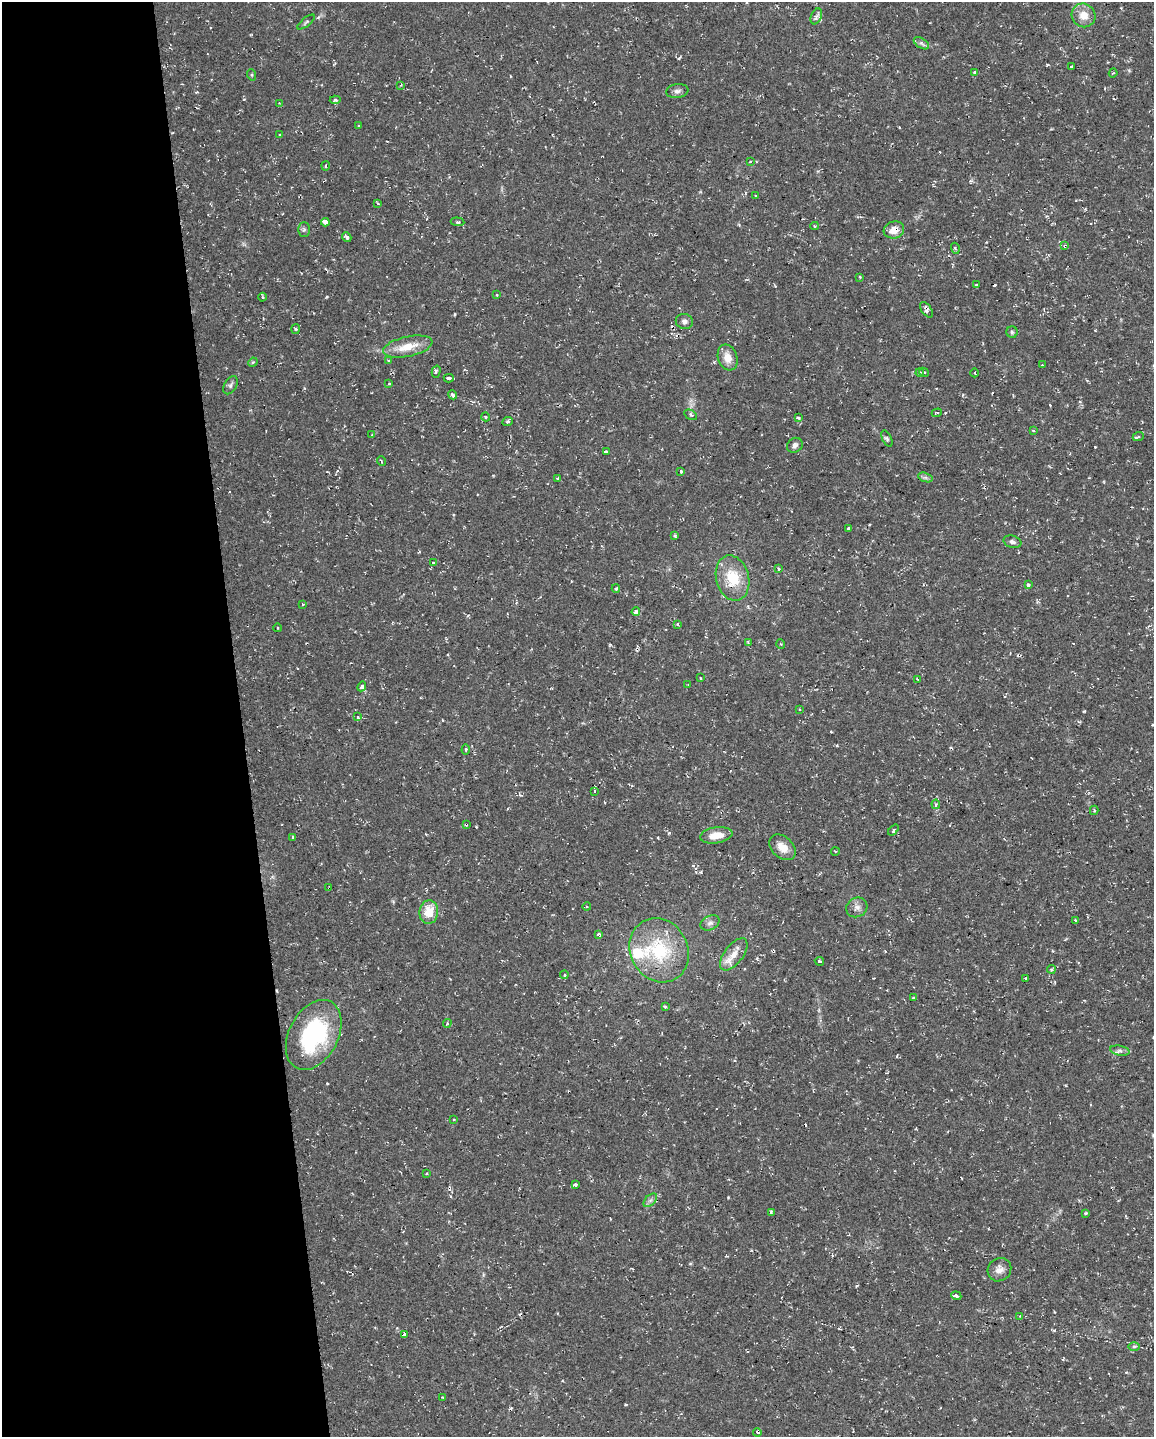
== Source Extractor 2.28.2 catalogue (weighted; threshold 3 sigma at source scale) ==
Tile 5 of 4 x 3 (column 1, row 2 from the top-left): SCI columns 1-1152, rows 1484-2918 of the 4607 x 4367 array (HDU 1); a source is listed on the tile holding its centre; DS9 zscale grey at full resolution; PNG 1156 x 1439 px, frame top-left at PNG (2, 2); each listed source drawn as its Kron ellipse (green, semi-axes under 4 px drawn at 4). Shown black and unused: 21% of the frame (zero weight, under 2 of 3 exposures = <1% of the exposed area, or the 3 px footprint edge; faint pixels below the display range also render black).
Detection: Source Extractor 2.28.2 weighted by HDU 2 'WHT'; one run over the whole footprint, this tile lists its part. Background 0.0286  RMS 0.004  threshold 0.018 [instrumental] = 3 sigma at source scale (4.5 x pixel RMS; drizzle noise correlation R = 1.50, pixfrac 1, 0.0396/0.0396 arcsec/px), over >= 5 px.
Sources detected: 142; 16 cosmic-ray / hot-pixel residue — neither listed nor drawn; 3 inside a brighter listed object's ellipse — not listed separately; the other 123 listed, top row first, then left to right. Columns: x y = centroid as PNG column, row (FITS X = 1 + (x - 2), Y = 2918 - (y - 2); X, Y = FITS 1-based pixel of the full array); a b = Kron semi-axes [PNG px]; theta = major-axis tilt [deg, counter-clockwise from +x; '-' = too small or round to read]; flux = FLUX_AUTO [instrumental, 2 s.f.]
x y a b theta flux
1084 15 12 11 - 4.7
816 16 8 5 68 1
306 22 11 3 38 0.63
921 43 8 5 -31 1
1071 67 3 3 - 0.42
975 72 3 3 - 1.7
1113 73 4 3 - 0.42
252 75 6 3 -71 0.42
401 85 4 3 - 0.33
677 91 11 7 8 1.4
335 100 5 4 - 0.82
279 103 4 3 - 0.29
359 126 3 2 - 0.47
280 135 3 3 - 0.38
750 162 4 3 - 0.59
326 166 4 2 - 0.46
756 195 3 3 - 0.62
378 203 4 3 - 0.56
325 222 4 3 - 5.5
457 222 7 2 -6 0.48
815 226 4 3 - 0.42
304 229 7 6 - 0.84
894 230 10 8 17 4.4
347 237 5 3 - 1.2
1065 246 3 3 - 1.5
955 248 5 3 - 0.46
860 277 3 2 - 0.41
977 285 3 3 - 4.2
497 295 3 2 - 0.62
263 297 4 3 - 0.4
926 310 9 5 -56 1.5
684 321 8 7 - 1.5
296 329 5 3 - 0.47
1012 332 6 5 - 0.82
408 347 25 10 12 7.5
728 358 13 9 -71 4.3
389 360 3 3 - 0.54
253 362 5 4 - 0.47
1042 365 3 3 - 0.46
436 372 6 3 76 0.72
920 372 4 4 - 0.47
924 372 5 3 - 0.44
975 373 4 3 - 0.27
449 378 5 3 - 2.4
389 384 4 3 - 0.54
230 385 10 6 60 1.1
453 395 5 3 - 0.95
937 413 5 3 - 0.65
691 415 7 4 -29 0.76
486 417 4 3 - 0.43
798 418 4 3 - 0.7
507 422 5 4 - 0.69
1033 430 3 3 - 0.72
372 435 4 3 - 0.5
1138 437 5 3 - 1.1
887 439 8 4 -64 0.86
795 445 8 7 - 1.4
606 452 4 3 - 0.7
381 461 5 3 - 0.36
681 471 3 3 - 1.1
925 477 7 4 -19 0.98
558 478 4 3 - 1.2
849 529 3 3 - 3.6
675 535 4 3 - 0.52
1012 542 9 6 -17 1.1
433 563 3 2 - 0.54
779 569 4 3 - 0.49
733 578 23 16 -76 13
1028 585 4 4 - 1.1
616 589 4 3 - 0.93
303 604 3 3 - 0.47
636 612 4 3 - 2.2
678 624 4 3 - 0.71
278 628 4 3 - 0.31
748 642 4 3 - 0.39
781 644 5 3 - 0.39
700 678 3 3 - 1.3
918 679 4 3 - 0.45
688 685 4 2 - 0.28
362 686 5 4 - 1.1
799 709 2 2 - 0.39
358 717 4 3 - 1.6
466 749 5 3 - 0.52
594 792 3 3 - 1.3
936 804 5 4 - 1
1094 810 4 4 - 0.62
466 824 3 3 - 0.91
893 830 6 3 49 0.73
716 835 16 8 9 5.8
293 837 3 3 - 0.68
782 847 15 10 -42 4.7
835 851 4 3 - 0.36
329 888 3 2 - 0.58
587 907 4 3 - 0.42
857 907 11 9 32 2
429 912 12 9 83 7.6
1075 920 3 3 - 1.3
710 923 10 7 26 1.5
598 934 4 3 - 2.2
659 950 33 28 -61 26
734 954 19 9 52 4.8
819 961 4 4 - 0.89
1051 969 4 4 - 0.64
564 975 4 3 - 0.65
1026 978 3 3 - 0.37
914 998 4 3 - 0.91
665 1006 3 3 - 1.1
447 1023 4 4 - 0.45
314 1035 37 24 62 42
1120 1051 10 5 -12 1
454 1120 3 3 - 0.61
426 1174 3 2 - 0.5
575 1184 4 3 - 2.3
650 1200 8 5 45 1.1
771 1212 3 3 - 0.55
1085 1213 4 3 - 0.5
999 1270 12 11 - 2.9
956 1296 5 4 - 1
1020 1316 4 3 - 0.41
404 1335 4 3 - 6.5
1134 1346 6 4 1 0.61
443 1397 3 3 - 0.43
757 1432 4 3 - 0.65
Overlapping masked pixels (flux is a lower limit): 5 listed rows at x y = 894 230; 1065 246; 926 310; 466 824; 329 888
Unlisted compact peaks at least as high as the median listed source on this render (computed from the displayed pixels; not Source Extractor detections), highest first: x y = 1084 711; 669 833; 679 58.